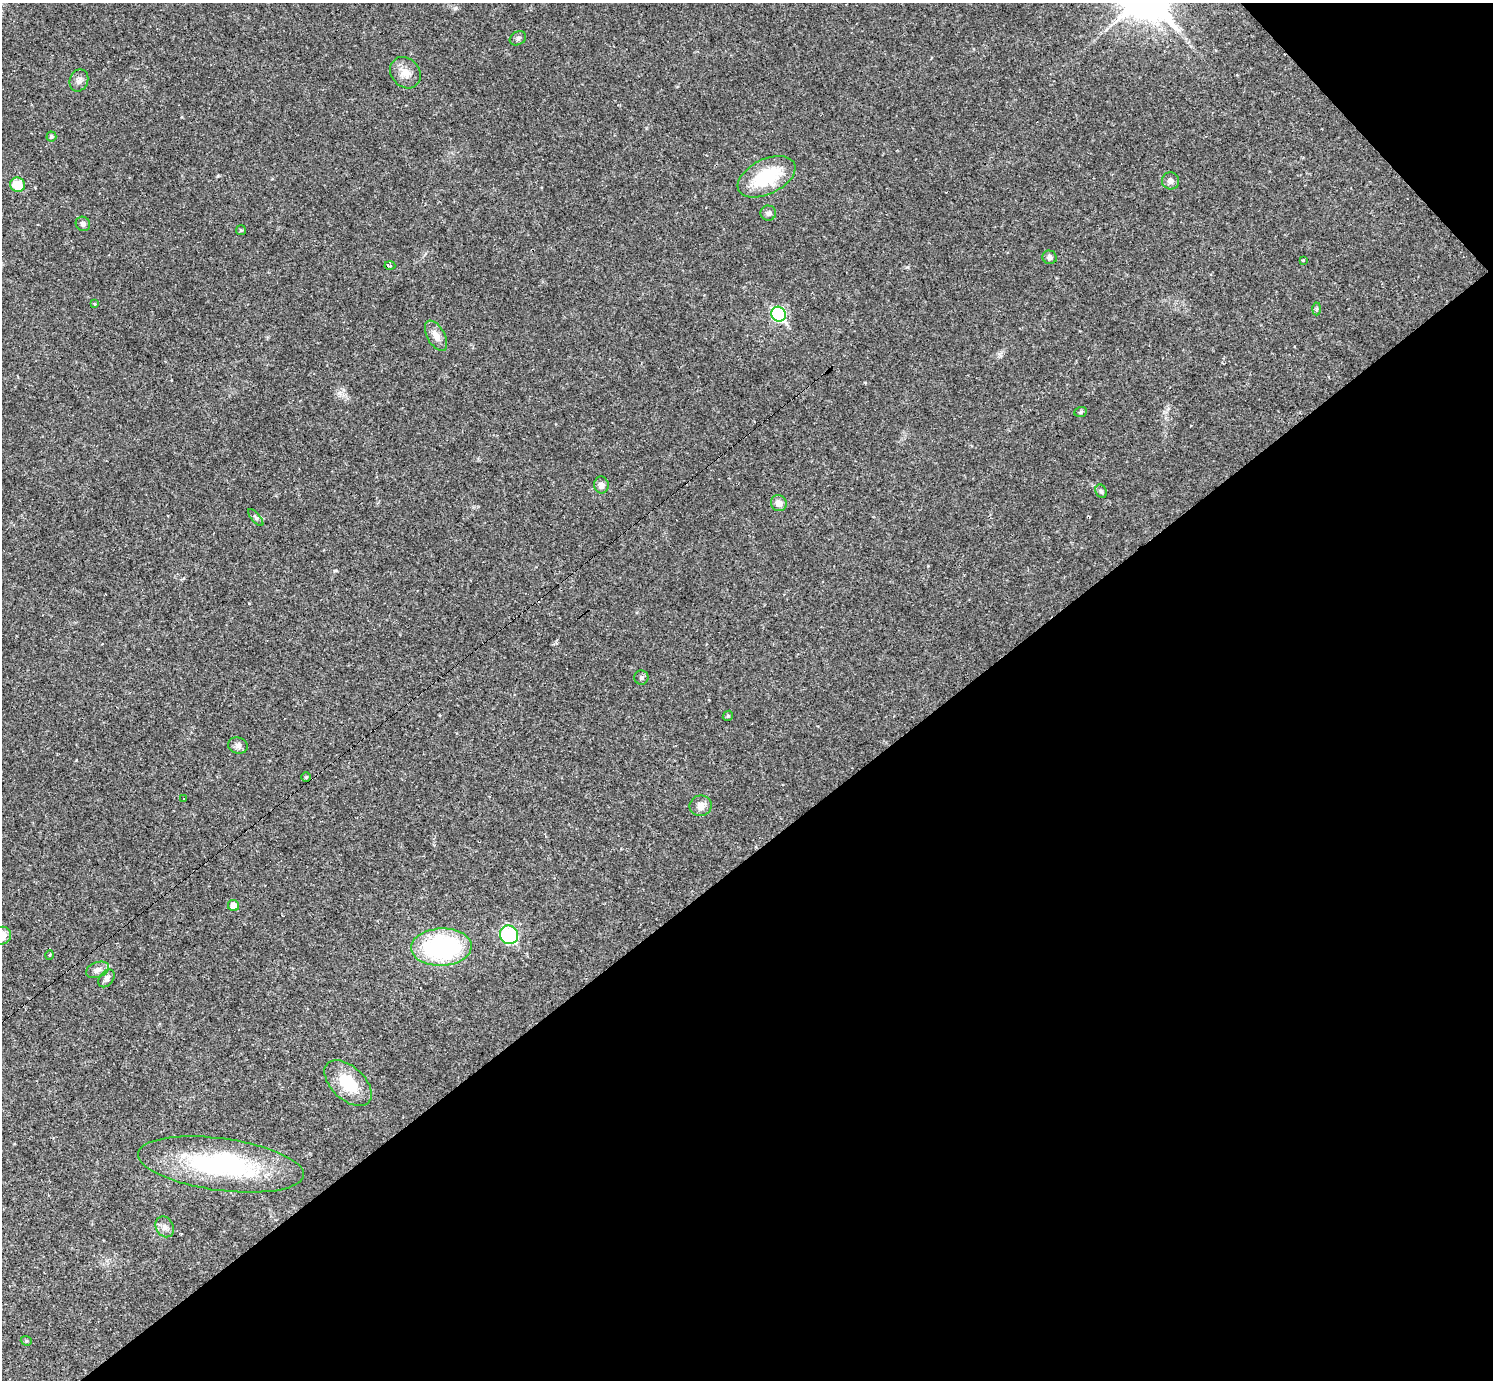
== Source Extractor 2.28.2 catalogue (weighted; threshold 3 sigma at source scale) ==
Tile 12 of 4 x 4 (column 4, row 3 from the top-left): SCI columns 4473-5963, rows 1673-3050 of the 5963 x 5960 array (HDU 1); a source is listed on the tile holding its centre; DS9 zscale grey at full resolution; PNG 1495 x 1382 px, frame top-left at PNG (2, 3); each listed source drawn as its Kron ellipse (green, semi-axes under 4 px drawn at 4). Shown black and unused: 40% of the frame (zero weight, under 2 of 3 exposures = <1% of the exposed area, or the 3 px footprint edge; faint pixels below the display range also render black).
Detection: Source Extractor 2.28.2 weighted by HDU 2 'WHT'; one run over the whole footprint, this tile lists its part. Background 0.0325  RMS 0.005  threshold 0.0225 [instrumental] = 3 sigma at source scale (4.5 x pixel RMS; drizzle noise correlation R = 1.50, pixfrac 1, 0.05/0.05 arcsec/px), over >= 5 px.
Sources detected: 39; all 39 listed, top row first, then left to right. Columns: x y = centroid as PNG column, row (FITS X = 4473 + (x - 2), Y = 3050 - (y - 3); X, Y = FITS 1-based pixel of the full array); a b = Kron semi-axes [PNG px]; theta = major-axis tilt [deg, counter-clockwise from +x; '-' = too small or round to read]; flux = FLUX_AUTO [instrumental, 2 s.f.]
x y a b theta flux
518 38 9 6 29 1.3
405 73 17 14 -47 5.6
79 80 11 9 68 2.5
51 137 5 5 - 1.1
766 177 31 17 26 28
1171 181 8 8 - 2.2
17 185 7 7 - 12
768 213 8 7 - 1.6
83 224 7 7 - 1.7
241 230 5 5 - 0.69
1050 257 7 6 - 1.8
1303 260 3 3 - 0.54
390 266 5 3 - 0.7
94 304 4 3 - 0.5
1316 309 6 4 88 0.73
778 314 7 7 - 64
436 336 17 8 -61 4.3
1081 412 6 5 - 0.84
601 485 8 7 - 2.7
1101 491 7 5 -61 1.1
779 503 8 7 - 3.5
256 518 10 4 -50 1.2
641 677 7 7 - 1.4
728 716 5 4 - 0.59
238 745 10 8 -18 2
306 777 5 5 - 0.62
184 798 3 2 - 0.51
701 806 11 10 - 3.9
233 905 5 5 - 5.5
509 935 9 9 - 43
2 936 9 8 - 6.4
441 947 30 18 3 71
50 955 4 3 - 0.51
97 970 12 7 19 2.6
106 978 10 6 53 2
348 1083 28 16 -43 18
221 1164 84 26 -8 78
165 1227 11 8 -58 2.6
26 1341 6 4 -19 0.81
Isophote crosses this tile's border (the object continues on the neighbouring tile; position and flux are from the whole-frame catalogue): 1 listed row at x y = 2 936